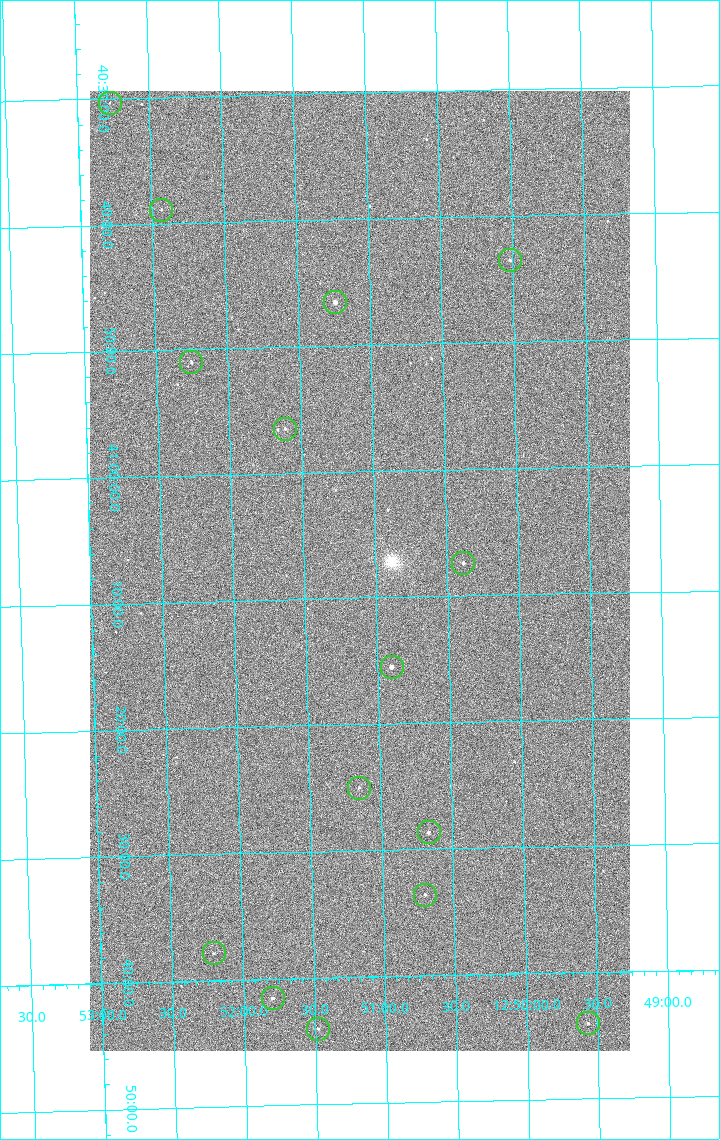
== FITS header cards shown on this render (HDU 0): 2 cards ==
NAXIS1  =                 1080 / length of data axis 1
NAXIS2  =                 1920 / length of data axis 2

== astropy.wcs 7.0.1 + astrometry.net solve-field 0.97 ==
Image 1080 x 1920 px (HDU 0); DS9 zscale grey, zoomed out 1/2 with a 90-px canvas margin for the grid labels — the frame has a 2x2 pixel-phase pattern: the four 2x2 pixel phases sit at different levels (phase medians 1009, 858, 798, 1006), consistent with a one-shot-colour (mosaic) sensor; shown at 1/2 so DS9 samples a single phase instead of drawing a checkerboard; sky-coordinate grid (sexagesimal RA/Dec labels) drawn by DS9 from the SOLVED WCS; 15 Tycho-2 reference stars matched to detected sources circled (green)
Header WCS: none
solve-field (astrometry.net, Tycho-2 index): SOLVED blind (the file carries no WCS)
Solved WCS: RA---TAN-SIP/DEC--TAN-SIP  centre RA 12:51:07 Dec +41:08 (192.78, +41.13 deg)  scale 2.38 arcsec/px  FOV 42.8' x 76.0'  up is -179 deg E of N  parity flipped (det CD > 0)
(file carries no celestial WCS; the grid is the blind solution)
Tycho-2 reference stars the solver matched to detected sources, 15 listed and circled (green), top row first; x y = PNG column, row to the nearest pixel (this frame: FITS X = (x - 90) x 2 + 1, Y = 1920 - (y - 93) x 2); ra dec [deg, ICRS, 3 dp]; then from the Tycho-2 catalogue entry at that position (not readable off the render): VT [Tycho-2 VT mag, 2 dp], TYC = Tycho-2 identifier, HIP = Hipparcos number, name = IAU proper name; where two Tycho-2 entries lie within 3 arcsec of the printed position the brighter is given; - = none
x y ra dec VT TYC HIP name
110 105 193.194 +40.505 12.48 3021-1340-1 - -
161 212 193.109 +40.648 12.32 3021-1216-1 - -
510 262 192.504 +40.725 11.86 3021-1162-1 - -
335 304 192.810 +40.776 9.69 3021-1108-1 - -
191 364 193.064 +40.851 11.36 3021-1025-1 - -
285 431 192.903 +40.941 11.82 3021-941-1 - -
463 566 192.596 +41.123 11.21 3021-53-1 - -
392 670 192.726 +41.259 9.76 3023-213-1 62700 -
359 790 192.787 +41.417 12.26 3023-139-1 - -
428 834 192.667 +41.478 11.08 3023-113-1 - -
425 897 192.675 +41.560 11.35 3023-88-1 - -
214 956 193.051 +41.631 12.16 3023-47-1 - -
272 1000 192.949 +41.692 10.25 3023-19-1 - -
588 1026 192.392 +41.734 11.39 3023-243-1 - -
318 1031 192.870 +41.734 10.72 3023-898-1 - -